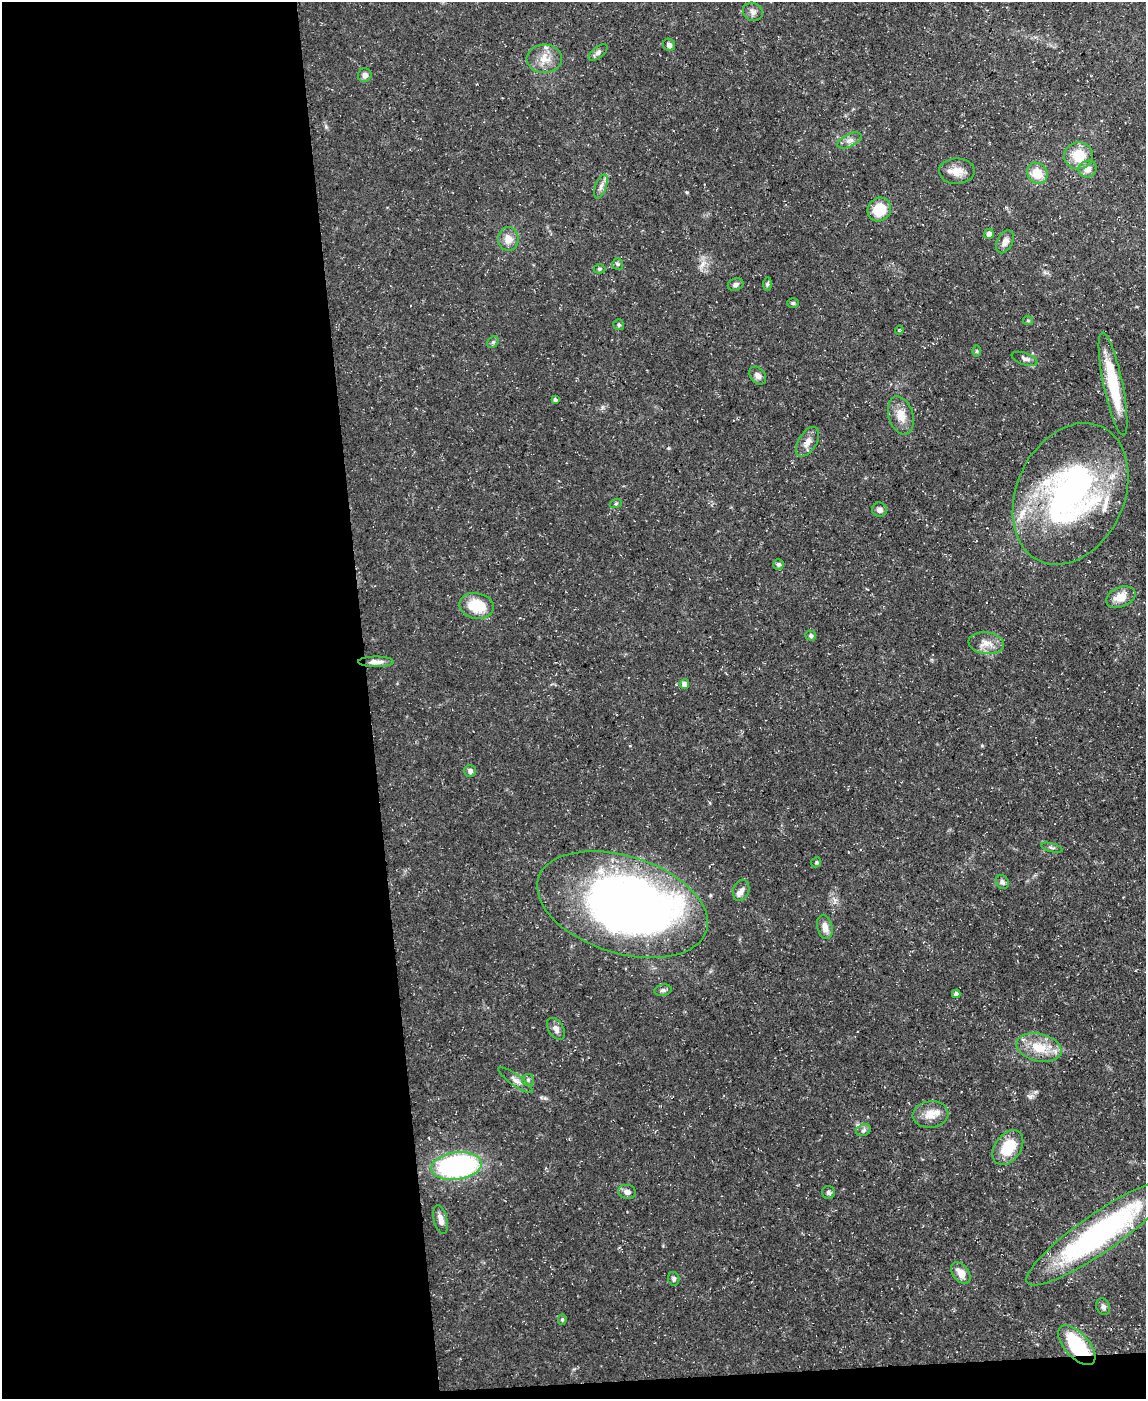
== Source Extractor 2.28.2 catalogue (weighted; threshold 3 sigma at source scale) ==
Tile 9 of 4 x 3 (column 1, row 3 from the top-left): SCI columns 1-1144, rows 127-1523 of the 4575 x 4549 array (HDU 1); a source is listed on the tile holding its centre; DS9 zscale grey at full resolution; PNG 1148 x 1401 px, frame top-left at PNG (2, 2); each listed source drawn as its Kron ellipse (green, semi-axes under 4 px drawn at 4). Shown black and unused: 33% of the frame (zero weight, under 3 of 5 exposures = <1% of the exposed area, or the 3 px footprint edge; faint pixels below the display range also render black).
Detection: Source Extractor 2.28.2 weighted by HDU 2 'WHT'; one run over the whole footprint, this tile lists its part. Background 0.0654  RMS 0.0044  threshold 0.0196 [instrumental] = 3 sigma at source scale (4.5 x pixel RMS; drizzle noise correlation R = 1.50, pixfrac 1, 0.05/0.05 arcsec/px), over >= 5 px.
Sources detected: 71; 1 inside a brighter object's white glare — neither listed nor drawn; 3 inside a brighter listed object's ellipse — not listed separately; the other 67 listed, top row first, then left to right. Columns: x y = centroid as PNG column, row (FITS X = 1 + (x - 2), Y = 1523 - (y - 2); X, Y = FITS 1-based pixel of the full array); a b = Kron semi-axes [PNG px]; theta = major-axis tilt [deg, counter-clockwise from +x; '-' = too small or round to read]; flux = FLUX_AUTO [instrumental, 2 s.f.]
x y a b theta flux
753 12 10 9 - 1.8
669 45 6 5 - 1.5
598 53 11 5 37 1.3
544 59 17 14 3 6.4
365 75 7 6 - 1.8
849 140 13 6 26 2.2
1079 156 14 13 - 11
1088 169 9 8 - 3
957 171 18 12 2 5.2
1037 173 11 9 -51 7.7
601 186 12 5 70 2
879 209 12 11 - 11
989 234 5 5 - 2
508 239 12 10 90 4.2
1005 242 12 7 63 2.7
618 264 6 5 - 0.76
599 269 6 4 0 0.63
736 284 8 6 20 1.3
767 284 7 4 89 0.7
793 303 6 5 - 0.68
1028 320 5 4 - 0.62
619 325 5 5 - 0.93
899 330 4 4 - 0.52
493 342 6 5 - 0.8
977 351 6 4 -90 0.57
1025 359 13 6 -19 1.7
758 376 10 7 -52 2.1
1113 384 52 9 -78 24
555 400 4 3 - 0.94
901 415 19 12 -72 5.9
807 442 16 9 59 3.7
1070 494 74 53 65 130
616 503 6 3 20 0.54
879 510 7 7 - 1.8
778 564 5 5 - 1
1121 597 15 10 22 5.8
477 606 17 13 -11 13
811 636 5 5 - 0.99
986 643 18 11 -7 4.7
376 662 18 5 0 2.6
684 684 5 4 - 3.6
470 771 6 6 - 1.4
1052 848 11 3 -15 0.74
816 862 5 4 - 0.68
1002 882 7 6 - 1.3
741 890 11 8 72 2.2
622 904 88 48 -18 320
825 927 12 7 -77 3.6
663 990 9 5 9 1.1
956 994 4 4 - 1.8
556 1029 12 7 -57 2.2
1039 1047 23 14 -13 11
516 1080 20 5 -35 2.5
528 1080 6 6 - 0.96
930 1114 18 13 8 5.5
863 1130 7 5 23 1.1
1008 1147 19 13 55 13
456 1166 25 13 7 90
627 1192 9 7 -9 2
828 1192 6 6 - 0.98
441 1220 14 6 -77 2.9
1100 1233 88 19 35 94
961 1273 12 8 -52 4.3
674 1279 7 5 -81 1.1
1103 1307 8 6 -65 1.6
562 1319 5 4 - 0.72
1077 1345 24 12 -48 28
Overlapping masked pixels (flux is a lower limit): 1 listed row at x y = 1077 1345